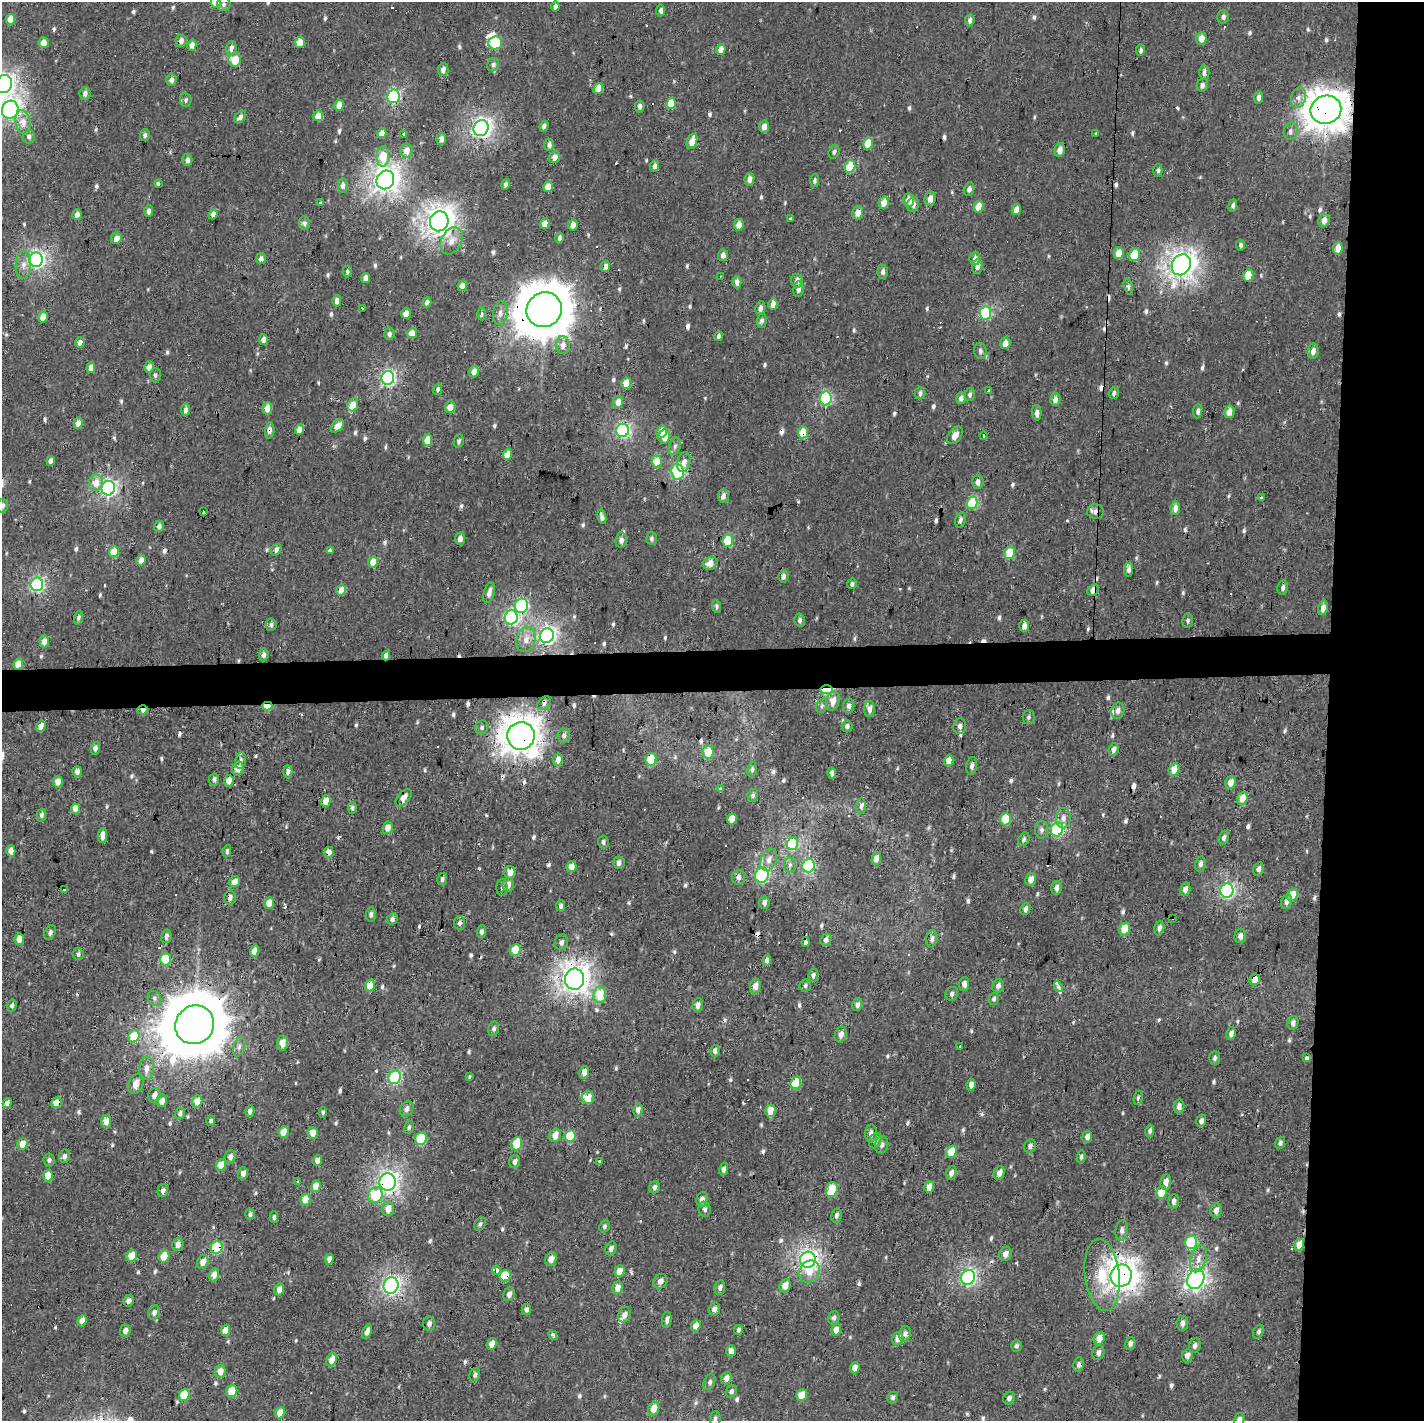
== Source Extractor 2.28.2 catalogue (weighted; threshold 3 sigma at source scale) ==
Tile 6 of 3 x 3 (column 3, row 2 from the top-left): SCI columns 2850-4271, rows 1552-2970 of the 4271 x 4523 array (HDU 1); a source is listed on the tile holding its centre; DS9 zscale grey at full resolution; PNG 1426 x 1423 px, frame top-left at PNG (2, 2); each listed source drawn as its Kron ellipse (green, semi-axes under 4 px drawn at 4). Shown black and unused: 10% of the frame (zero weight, under 2 of 3 exposures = <1% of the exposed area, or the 3 px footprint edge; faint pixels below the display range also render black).
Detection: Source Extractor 2.28.2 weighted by HDU 2 'WHT'; one run over the whole footprint, this tile lists its part. Background 7.19e-04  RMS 0.0035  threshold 0.0158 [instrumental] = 3 sigma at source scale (4.5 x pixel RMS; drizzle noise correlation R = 1.50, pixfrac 1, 0.0396/0.0396 arcsec/px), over >= 5 px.
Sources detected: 721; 1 inside a brighter object's white glare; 31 cosmic-ray / hot-pixel residue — neither listed nor drawn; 8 inside a brighter listed object's ellipse — not listed separately; of the other 681, all 500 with FLUX_AUTO >= 0.743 (the completeness limit of this list) listed and drawn (181 fainter detections not listed), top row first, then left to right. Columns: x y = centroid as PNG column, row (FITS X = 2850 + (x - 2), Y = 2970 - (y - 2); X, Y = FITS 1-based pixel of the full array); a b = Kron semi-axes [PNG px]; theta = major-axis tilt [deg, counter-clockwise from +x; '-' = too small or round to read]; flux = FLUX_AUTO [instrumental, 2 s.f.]
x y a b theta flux
216 2 6 5 - 11
224 4 7 7 - 1.1
555 7 5 4 - 1.1
661 10 6 4 84 1.1
1223 17 7 5 76 1.1
10 19 5 4 - 5.5
970 20 6 4 84 1.4
1201 38 6 5 - 2.9
181 41 6 5 - 1.6
300 42 5 4 - 7.6
43 43 5 5 - 3.2
495 43 7 6 - 21
192 45 6 4 77 2.3
231 48 7 5 75 2.1
721 49 5 4 - 3.5
1141 50 6 4 82 0.9
235 60 7 6 - 6.1
493 65 7 5 68 0.88
443 70 6 5 - 1.6
1204 72 7 5 -89 1.3
171 80 6 5 - 1.5
4 84 9 8 - 160
1202 85 6 5 - 1.2
598 88 5 4 - 5.9
85 93 6 5 - 1.3
393 96 7 6 - 51
1259 97 6 4 88 1.3
1298 98 10 7 74 1.9
186 100 7 5 -85 0.8
671 104 6 4 79 6.2
339 105 5 5 - 3.7
640 106 6 4 81 1.1
10 110 9 8 - 120
1326 110 15 14 - 600
318 116 5 5 - 5.1
240 117 7 5 49 1.6
23 122 12 7 -80 3.2
544 126 5 4 - 1.4
764 127 6 5 - 2.3
481 128 8 7 - 140
1290 131 8 7 - 1.2
382 133 5 4 - 3.8
1096 133 3 3 - 0.94
404 134 3 3 - 1.8
145 135 6 5 - 0.91
29 137 7 6 - 1.2
441 139 6 5 - 1.9
692 141 8 5 72 5.1
868 143 6 5 - 6.6
549 145 6 5 - 1.3
1060 150 7 5 76 2.5
406 151 7 6 - 3.4
834 152 7 5 72 0.91
383 156 10 6 86 8.8
555 157 6 5 - 2.3
187 160 6 5 - 1.4
654 166 6 4 86 1.2
850 166 6 5 - 14
1158 170 6 4 -88 0.74
749 179 6 5 - 1.6
385 180 10 8 58 270
815 181 6 4 84 0.94
158 184 3 3 - 1.1
506 184 5 4 - 0.94
343 185 7 5 88 1.5
548 187 5 4 - 3.8
969 189 7 5 71 1.3
930 199 7 5 76 2.9
909 200 6 5 - 4
320 203 3 3 - 1.3
884 203 6 5 - 4
913 204 7 6 - 1.6
1233 205 6 4 84 1
978 206 6 5 - 5.7
1016 209 5 4 - 2.8
148 211 6 4 83 1.2
858 213 7 5 74 3
213 214 5 4 - 1.7
77 215 5 4 - 1.8
790 218 3 3 - 1.1
1324 220 6 5 - 2.5
439 221 10 9 - 300
304 223 7 6 - 1
545 224 5 4 - 3.8
573 225 5 4 - 3.2
739 225 6 5 - 3.1
116 238 6 5 - 2.3
559 238 5 4 - 1
452 241 14 10 62 3.5
1241 245 5 4 - 0.77
1338 248 6 5 - 4
1119 253 6 5 - 5.1
723 255 6 5 - 1.7
1134 255 6 5 - 9.1
261 259 6 5 - 1.4
975 259 6 5 - 2
36 260 7 7 - 110
23 265 14 8 87 2.5
1181 265 11 9 60 260
977 266 7 5 82 1.5
605 267 5 5 - 2.4
347 272 6 5 - 0.75
883 272 7 5 88 1.2
1248 275 6 5 - 7
720 276 3 2 - 1.3
366 278 5 4 - 2.2
797 281 7 5 -76 1.9
737 282 6 4 90 1.6
462 286 5 4 - 3.1
1128 287 8 4 -73 0.81
798 289 8 5 84 1.3
337 301 5 4 - 2.3
427 302 5 4 - 1.8
773 304 6 4 77 3
362 308 3 3 - 1
760 308 7 5 81 1.5
544 310 18 17 - 1400
500 313 12 7 84 2.1
985 313 6 6 - 38
406 314 5 4 - 3.6
482 314 6 4 -87 0.78
43 317 5 4 - 4.8
762 321 7 5 87 0.92
412 333 5 5 - 5.2
389 334 6 5 - 1.1
719 336 5 4 - 1.1
263 340 5 4 - 2.3
80 342 5 4 - 2.3
1005 343 6 5 - 3
563 345 9 7 -86 2.3
980 351 8 6 -86 1
1313 351 7 5 81 2
149 367 5 4 - 2.2
91 368 5 4 - 3.4
474 372 6 5 - 2.3
155 375 7 5 -90 0.87
388 378 7 6 - 71
626 383 5 5 - 6
438 389 6 4 81 0.93
989 390 3 3 - 1
920 393 6 5 - 1
1114 393 6 5 - 0.96
970 395 6 5 - 0.8
826 398 7 6 - 35
961 398 6 5 - 1.3
1055 399 6 5 - 2
618 402 6 5 - 2.8
353 405 7 5 68 5
450 407 6 5 - 3.5
267 408 6 5 - 3.2
185 410 6 4 82 1.4
1198 411 7 4 84 1.1
1229 412 6 5 - 3
1037 413 7 4 -89 1.4
78 423 5 4 - 2.7
337 426 8 5 45 3.2
270 430 8 4 83 1.4
299 430 5 4 - 4
623 430 6 6 - 66
662 432 6 5 - 6.9
803 432 6 5 - 7.5
955 435 10 6 51 2.6
984 436 4 3 - 6.9
664 437 7 5 79 4.3
428 440 6 4 79 5.5
459 441 7 5 77 0.82
675 446 9 5 71 1.1
507 454 5 4 - 5.6
51 461 5 4 - 2
657 461 6 5 - 6.7
684 462 10 6 75 2.1
678 472 8 6 -82 46
978 482 7 5 -90 1.6
96 483 8 7 - 3.7
108 488 7 6 - 92
723 496 7 5 90 1.6
1261 498 3 3 - 1.7
972 503 6 5 - 20
3 506 7 5 83 0.91
1175 508 7 4 82 2.1
204 512 3 3 - 3.1
1096 512 8 7 - 1.7
602 517 7 4 -76 1.3
960 520 8 5 75 1
159 526 6 5 - 1.3
460 539 6 5 - 2.3
652 539 6 5 - 0.81
621 540 7 6 - 1.8
728 541 6 5 - 15
276 550 6 5 - 1.3
330 550 3 3 - 4.9
114 552 5 5 - 7.3
1009 553 6 5 - 8.6
141 560 5 4 - 2.6
373 562 5 5 - 5.3
710 563 8 6 30 2.8
1129 570 7 4 83 1.4
783 576 6 5 - 1.3
37 584 7 6 - 57
852 584 5 5 - 0.86
1283 588 7 5 79 1.1
341 590 5 4 - 3.8
1093 590 6 5 - 2.9
489 593 10 5 74 2.1
521 606 7 6 - 30
716 606 6 4 -85 0.97
1323 608 7 5 77 2.2
511 617 7 6 - 66
79 618 7 4 75 0.9
800 620 6 5 - 0.98
1188 620 7 5 82 0.75
271 625 6 5 - 0.89
1024 626 6 5 - 2.3
547 636 7 7 - 110
526 639 13 9 75 3.3
44 641 6 4 88 2.9
264 655 6 5 - 1.2
386 656 5 4 - 2.7
18 664 5 4 - 5.9
826 690 6 4 -1 21
833 701 9 6 76 3.6
544 703 8 5 47 0.99
267 706 5 4 - 11
822 706 7 5 67 0.8
849 706 7 5 84 1.3
870 709 8 5 88 1.8
143 710 5 4 - 1.9
1118 711 8 6 74 1.6
1028 717 7 6 - 0.78
41 726 6 4 71 2.5
847 726 6 5 - 1.1
960 726 8 6 84 1.6
482 727 7 6 - 0.89
564 735 7 6 - 1
521 736 14 13 - 530
95 748 6 4 81 1.3
1113 749 6 5 - 1.9
708 752 6 5 - 7.3
651 759 6 5 - 14
241 760 8 5 82 0.94
558 760 6 5 - 2.1
949 761 5 4 - 3.7
972 766 9 5 82 1.4
238 768 7 5 73 2.9
752 769 8 4 84 0.75
1174 769 6 5 - 4.9
77 772 5 4 - 1.9
288 772 6 4 -87 1.2
832 773 5 4 - 1.5
214 779 6 5 - 0.88
229 781 6 5 - 3.3
58 782 6 5 - 2.9
1230 782 6 5 - 2.8
720 788 3 3 - 1.4
753 795 6 5 - 0.86
403 798 10 5 48 2.7
1242 798 6 5 - 4.5
326 801 6 4 73 4.8
861 806 7 5 83 1.3
352 808 6 4 -88 0.75
75 809 5 4 - 4
42 815 6 5 - 0.95
1063 818 10 7 86 1.9
732 819 6 5 - 4.9
1005 819 6 5 - 15
388 828 6 5 - 2.9
1057 829 7 6 - 46
1042 830 9 6 -90 1.2
103 835 7 4 84 2.4
1224 838 7 5 72 0.99
1024 839 7 5 64 0.82
603 842 6 5 - 0.89
792 844 6 5 - 23
11 851 6 4 86 3
227 851 6 4 80 1
329 852 5 5 - 2.6
876 859 6 4 70 3.2
769 860 11 8 67 2.5
619 863 6 5 - 1.5
1200 864 8 5 79 1.2
790 865 7 6 - 1.2
808 865 7 6 - 38
571 866 5 5 - 3.4
1258 869 7 5 74 1.2
510 872 6 5 - 3.5
762 875 8 6 68 46
738 877 7 6 - 1.8
442 879 6 5 - 0.76
1031 879 7 5 75 2.7
234 882 5 5 - 2.7
508 885 7 5 81 2.4
502 887 8 5 90 0.78
1056 888 7 5 79 1.6
1185 889 7 5 76 1.8
65 890 3 3 - 10
1227 891 7 6 - 67
1292 895 6 5 - 5.5
230 898 7 6 - 1.7
764 902 6 5 - 1.7
1286 902 7 5 77 1.4
269 903 6 4 72 5.1
561 906 5 4 - 1
1025 909 6 4 65 1.3
371 914 7 5 87 1
1173 918 3 3 - 0.89
392 919 6 5 - 1.1
459 923 7 5 83 1.1
1159 928 7 5 75 1.4
1124 929 6 5 - 6.3
50 932 8 5 65 1.2
481 932 6 4 85 1.1
166 936 7 5 77 1.2
1240 936 7 6 - 1.9
19 939 5 5 - 4
932 939 8 5 83 1.3
826 940 6 5 - 1.3
561 942 8 6 75 1.3
806 942 5 3 - 10
515 950 6 5 - 9.3
254 951 6 4 72 3.1
78 954 6 5 - 0.9
166 959 6 5 - 15
767 960 5 4 - 1.4
813 975 7 5 76 0.99
575 979 10 9 - 280
1255 980 6 5 - 3.8
964 984 7 5 85 1.6
370 986 6 5 - 6.1
755 986 7 5 80 3
805 986 6 5 - 0.77
998 986 7 5 71 1.4
1058 987 6 4 -59 1.3
952 994 7 6 - 1.2
600 995 8 6 83 8.2
154 998 8 6 -56 1
994 999 6 5 - 0.76
12 1005 6 4 74 0.86
698 1005 7 5 78 1.7
857 1005 6 5 - 1.2
1293 1023 7 5 78 1.3
195 1025 20 18 44 2500
494 1029 7 5 76 0.93
841 1034 8 6 72 2.1
1231 1034 6 5 - 1.5
134 1036 6 5 - 11
282 1043 7 5 86 3
960 1046 3 3 - 1.3
239 1047 9 5 74 1.2
715 1051 6 4 -88 1.2
1215 1058 7 5 87 0.94
1307 1058 3 3 - 7.8
146 1068 12 7 83 2.5
584 1072 6 4 80 2.5
395 1077 7 6 - 46
470 1077 4 3 - 1.1
796 1083 6 5 - 12
136 1084 10 7 65 3.3
971 1085 6 4 80 1.7
154 1095 7 6 - 2
588 1098 6 6 - 5.5
1138 1098 7 4 79 0.75
162 1101 6 5 - 2.8
197 1101 6 5 - 4.2
7 1103 5 4 - 1.5
57 1103 5 5 - 6.2
1179 1106 7 5 82 1.5
407 1109 8 6 56 1.4
638 1110 6 4 78 1.8
250 1111 6 4 76 1.4
770 1111 6 5 - 4.6
180 1113 6 5 - 1
323 1113 5 4 - 0.78
106 1121 6 5 - 3.3
211 1121 5 4 - 0.87
1201 1121 6 5 - 1.3
409 1127 6 5 - 0.76
1150 1131 6 4 78 0.78
283 1132 6 5 - 5.8
313 1133 6 5 - 3.3
871 1133 8 6 87 1.5
555 1135 7 5 73 3.2
570 1136 6 5 - 11
1087 1137 6 5 - 1.7
421 1138 6 5 - 19
875 1141 8 5 63 1.8
1280 1143 6 5 - 0.9
22 1144 6 5 - 3.8
517 1144 7 5 71 9.3
882 1145 9 6 78 1.5
1030 1146 7 6 - 1.1
951 1152 6 5 - 9.6
64 1156 6 5 - 1.3
230 1157 6 5 - 1.7
1081 1157 7 4 84 0.75
49 1160 6 5 - 0.93
317 1161 5 4 - 2.6
599 1161 3 3 - 2.2
515 1162 7 5 71 1.5
221 1165 6 5 - 4.6
724 1169 6 4 78 1.5
243 1173 6 5 - 2
951 1173 7 5 67 1.4
999 1173 7 5 65 2.5
48 1176 6 5 - 5.8
298 1182 3 3 - 1.7
388 1182 8 8 - 140
1166 1182 7 5 79 2.8
316 1186 6 4 74 5.6
654 1187 6 5 - 1
929 1187 6 4 72 4.1
832 1190 8 5 73 12
163 1191 7 5 75 1.4
1161 1193 6 5 - 8.7
375 1195 8 7 - 13
702 1199 7 5 79 1.6
305 1200 6 5 - 4.8
1174 1201 7 5 84 1.6
388 1209 7 6 - 3.4
705 1209 7 6 - 1
1216 1210 7 5 81 2.1
250 1214 5 5 - 0.86
836 1215 7 5 80 1.1
274 1217 5 4 - 0.87
480 1224 8 5 59 0.77
604 1226 6 5 - 0.78
1122 1230 10 6 81 1.3
1191 1242 7 6 - 23
178 1245 6 5 - 1.7
1299 1245 6 5 - 4.9
217 1247 6 5 - 30
611 1248 7 5 70 1.4
1005 1254 7 6 - 2.3
132 1256 6 5 - 5.7
164 1256 6 5 - 6.8
329 1259 5 4 - 1.6
551 1259 7 5 60 2.7
1198 1259 14 7 74 2.7
808 1260 8 7 - 140
203 1262 7 5 64 2.8
496 1270 4 3 - 8.5
620 1271 6 5 - 3.7
809 1272 11 10 - 4.9
214 1275 6 5 - 3.1
1102 1275 36 17 -84 15
505 1276 6 5 - 13
1121 1276 11 10 - 340
968 1277 7 6 - 84
1196 1279 10 8 62 140
660 1281 8 6 47 1.8
391 1286 8 7 - 120
785 1286 7 5 67 3.1
720 1287 7 5 82 1.2
618 1288 6 5 - 2.6
279 1289 6 5 - 2.4
509 1294 7 5 69 1.7
129 1301 6 5 - 1.7
526 1309 5 4 - 1.3
714 1309 6 5 - 1.5
154 1312 7 6 - 1.6
624 1315 8 6 67 2
834 1318 7 5 74 0.86
667 1320 8 4 83 1.2
82 1321 6 4 68 3
1182 1323 7 5 83 1.4
429 1324 7 6 - 1.4
696 1326 6 4 68 2.7
225 1330 5 4 - 4.3
739 1330 5 4 - 0.88
836 1330 6 5 - 3.5
125 1331 6 5 - 1.7
367 1331 7 4 65 1.7
1258 1332 7 5 65 0.8
905 1334 8 6 81 1.4
553 1335 5 3 - 2.2
1099 1338 6 5 - 3.7
898 1339 6 5 - 2.4
492 1344 6 5 - 2.5
1130 1344 6 5 - 1.1
1195 1345 7 6 - 1.1
1016 1346 6 5 - 0.84
731 1351 5 5 - 1.6
1098 1353 8 6 69 1.4
1187 1356 6 5 - 2.1
331 1360 7 5 69 3.6
1079 1365 7 5 82 1.3
855 1368 6 5 - 2.2
220 1371 6 5 - 3.3
475 1375 7 5 73 0.82
726 1378 6 5 - 2.3
709 1382 8 5 65 1.2
232 1391 6 5 - 7.7
731 1391 6 5 - 0.96
184 1395 6 5 - 9
802 1395 6 5 - 5.6
893 1397 6 5 - 0.88
1009 1398 6 5 - 1.4
654 1409 7 5 68 3.7
280 1413 6 5 - 4.2
715 1419 7 5 86 0.95
1239 1420 6 5 - 1.6
Overlapping masked pixels (flux is a lower limit): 40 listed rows (the first 20) at x y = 300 42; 393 96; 1326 110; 858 213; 1181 265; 605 267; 544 310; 43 317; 826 398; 270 430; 803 432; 955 435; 507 454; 1096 512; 1093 590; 521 606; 511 617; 386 656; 18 664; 826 690
Isophote crosses this tile's border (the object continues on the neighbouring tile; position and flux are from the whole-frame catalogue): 6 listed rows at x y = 216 2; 4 84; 10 110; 3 506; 715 1419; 1239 1420